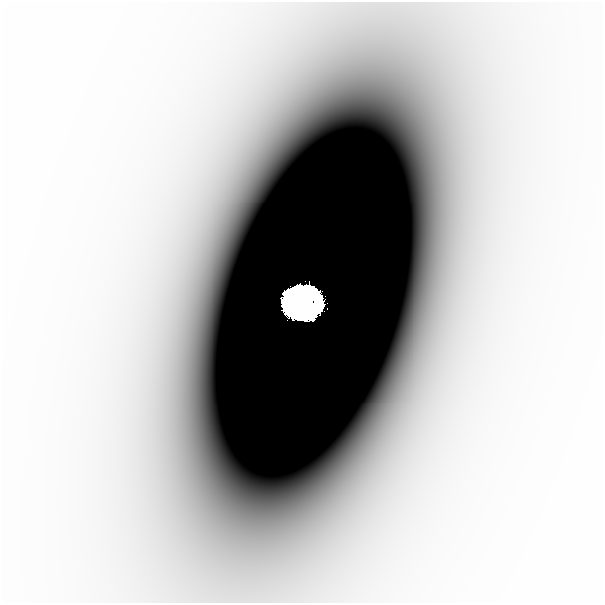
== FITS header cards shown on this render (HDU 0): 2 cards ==
NAXIS1  =                  601
NAXIS2  =                  601

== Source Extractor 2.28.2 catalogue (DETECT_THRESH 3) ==
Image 601 x 601 px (HDU 0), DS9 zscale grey, 1 PNG px = 1 image px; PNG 605 x 605 px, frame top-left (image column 1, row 601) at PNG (2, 2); no overlay
Background -2.56e-07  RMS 1.3e-07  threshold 3.80e-07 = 3 sigma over >= 5 px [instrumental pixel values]
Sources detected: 4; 1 with non-positive FLUX_AUTO (blend fragments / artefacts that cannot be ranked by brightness) is not listed; the other 3 listed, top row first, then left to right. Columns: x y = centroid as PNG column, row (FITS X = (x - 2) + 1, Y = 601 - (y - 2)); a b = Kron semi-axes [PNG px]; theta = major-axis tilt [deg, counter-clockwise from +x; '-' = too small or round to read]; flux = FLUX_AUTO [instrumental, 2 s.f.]
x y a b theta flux
290 299 13 8 51 7.5
303 301 28 26 18 40
508 320 80 35 89 0.0015
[1 non-positive-flux detection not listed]